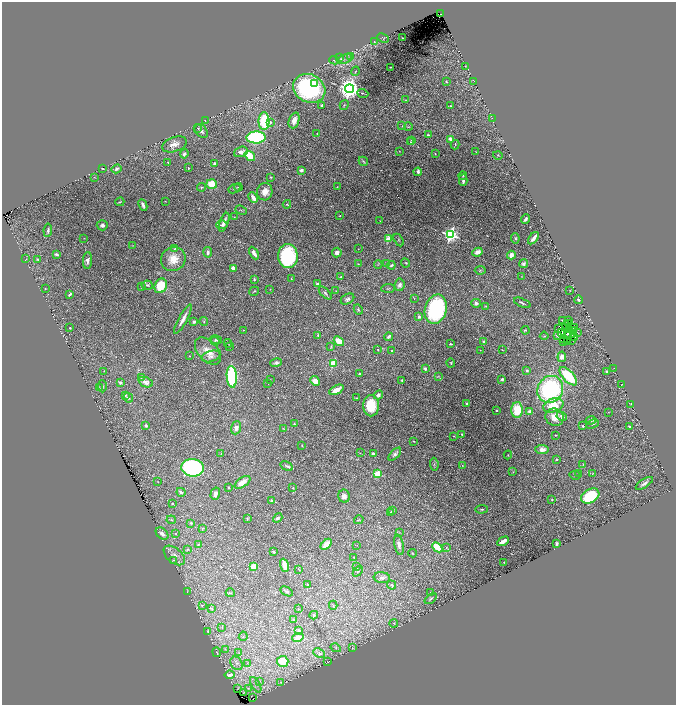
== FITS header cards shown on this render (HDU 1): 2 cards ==
NAXIS1  =                 1348
NAXIS2  =                 1406

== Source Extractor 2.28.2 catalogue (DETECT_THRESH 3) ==
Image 1348 x 1406 px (HDU 1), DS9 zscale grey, zoomed out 1/2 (1 PNG px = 2 x 2 image px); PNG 678 x 707 px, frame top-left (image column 1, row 1406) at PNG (2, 2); each listed source drawn as its Kron ellipse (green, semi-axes under 4 px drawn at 4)
Background 0.0314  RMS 0.0028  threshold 0.00841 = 3 sigma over >= 5 px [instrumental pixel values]
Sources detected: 364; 39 cannot appear on this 1/2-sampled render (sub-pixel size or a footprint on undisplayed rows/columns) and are neither listed nor drawn; the other 325 listed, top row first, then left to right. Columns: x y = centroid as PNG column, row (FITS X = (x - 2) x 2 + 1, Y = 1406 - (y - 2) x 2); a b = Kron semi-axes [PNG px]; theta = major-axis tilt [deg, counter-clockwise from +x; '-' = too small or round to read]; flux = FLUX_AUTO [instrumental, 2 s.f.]
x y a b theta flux
441 13 2 1 - 3.3
383 38 6 4 -25 0.62
402 38 2 2 - 0.51
374 42 3 3 - 0.49
351 57 3 2 - 0.35
339 58 3 3 - 0.32
345 59 8 4 24 1.9
334 60 5 3 - 0.49
465 66 2 1 - 0.28
390 67 2 2 - 0.31
355 71 4 2 - 0.4
474 81 2 1 - 0.16
446 82 3 2 - 0.51
314 84 3 3 - 6.8
309 88 16 14 -27 59
349 89 4 4 - 580
363 93 5 2 - 0.61
405 100 2 2 - 0.24
322 105 2 2 - 0.9
344 105 5 2 - 0.45
451 106 2 2 - 0.61
492 119 2 1 - 0.15
205 120 3 2 - 0.22
294 120 8 5 70 3.6
264 121 9 5 90 26
270 122 3 2 - 1.2
402 126 3 2 - 0.23
408 127 4 2 - 0.41
198 128 3 3 - 0.53
201 131 8 5 -47 2
317 134 2 2 - 0.19
428 135 3 2 - 0.59
256 137 9 6 2 85
450 139 2 2 - 7.8
411 140 3 3 - 0.44
410 142 4 3 - 0.52
175 144 13 7 19 4.5
455 145 5 2 - 0.39
399 151 3 2 - 0.27
241 152 7 5 21 3.1
476 152 2 1 - 0.16
184 154 4 4 - 1.8
435 154 3 2 - 0.34
498 155 5 2 - 0.32
250 156 5 3 - 18
363 161 5 3 - 0.5
168 162 2 1 - 0.2
214 164 3 3 - 1.4
102 168 3 2 - 0.39
188 168 2 2 - 0.45
117 169 5 3 - 1
301 170 3 3 - 2.1
418 172 4 2 - 1.9
463 176 4 3 - 0.44
94 177 2 1 - 0.14
271 177 3 2 - 0.32
463 180 6 3 88 2.6
212 184 5 5 - 12
201 187 4 3 - 0.55
238 187 4 2 - 0.44
337 187 2 2 - 0.23
234 189 6 3 22 0.75
265 192 9 7 78 4.6
253 198 5 3 - 4.1
165 201 2 2 - 0.18
120 202 4 2 - 0.35
287 204 4 3 - 0.57
143 205 6 3 -67 2
241 210 6 2 -22 0.49
340 216 2 1 - 0.26
234 217 2 2 - 0.43
525 219 5 2 - 0.95
380 221 2 1 - 0.17
224 222 10 4 69 2.8
102 225 5 5 - 1.8
222 225 5 3 - 1.1
48 230 7 2 83 0.86
450 235 4 4 - 150
84 238 2 1 - 0.15
515 238 5 3 - 0.83
533 238 7 3 52 2.7
388 239 2 2 - 14
399 240 7 3 -60 0.6
133 245 3 1 - 0.29
175 248 3 3 - 0.39
358 249 2 2 - 0.18
208 252 5 3 - 1.8
477 252 5 3 - 4.4
254 253 7 3 -61 3.3
337 253 5 4 - 2.1
56 254 4 3 - 1.7
511 255 4 3 - 4.8
288 256 12 10 -90 49
26 259 2 2 - 0.2
37 259 3 3 - 0.37
173 259 12 12 - 8.4
87 260 8 4 87 2.1
406 263 5 3 - 0.49
358 264 2 2 - 0.33
378 264 4 2 - 0.31
387 264 4 3 - 0.48
524 264 5 4 - 1.5
391 265 4 2 - 0.89
233 268 4 4 - 2
480 270 5 3 - 0.52
521 276 2 2 - 0.2
341 277 4 2 - 0.56
254 279 3 3 - 0.67
291 279 2 1 - 0.48
317 284 3 3 - 0.94
147 285 5 4 - 0.88
400 285 6 5 - 2
161 286 8 6 64 16
142 287 3 2 - 0.24
388 288 7 3 4 0.6
45 289 3 2 - 0.23
270 289 2 1 - 0.16
570 290 3 2 - 0.21
254 291 5 2 - 0.39
336 291 2 1 - 0.19
325 293 8 4 -44 1.1
70 294 4 2 - 0.99
414 298 2 1 - 0.14
347 299 7 5 29 1.7
578 300 4 3 - 0.69
476 303 5 4 - 2
522 303 9 2 -24 0.93
486 306 3 3 - 0.42
436 309 15 10 74 68
358 310 5 3 - 0.61
419 317 2 2 - 4
183 319 16 3 61 4.3
562 320 3 2 - 0.2
569 320 2 1 - 0.23
194 322 3 3 - 1.7
204 322 4 3 - 0.52
569 323 3 1 - 0.19
566 325 2 1 - 0.17
70 328 2 2 - 0.93
559 328 2 1 - 0.41
565 328 3 1 - 0.25
574 328 2 1 - 0.14
243 330 3 2 - 0.2
525 330 4 3 - 0.47
569 330 2 1 - 0.12
573 331 2 1 - 0.019
562 332 3 2 - 0.043
578 333 2 1 - 0.2
318 335 2 2 - 0.94
567 335 4 1 - 0.15
544 336 4 3 - 0.4
558 336 3 2 - 0.31
389 337 4 2 - 1.5
574 337 2 1 - 1.5
563 339 2 1 - 0.54
216 340 6 4 -12 0.82
572 340 3 1 - 0.35
215 341 4 3 - 0.62
339 341 6 3 -38 9.3
564 341 2 1 - 0.14
484 342 4 3 - 1.1
568 342 2 1 - 0.6
228 343 4 2 - 0.42
450 344 3 2 - 0.64
230 347 3 1 - 0.2
331 347 3 3 - 0.36
378 349 2 2 - 0.32
480 350 2 1 - 0.14
502 350 3 2 - 0.26
208 351 16 9 -47 8.6
392 351 3 2 - 0.45
189 356 2 1 - 0.34
211 356 9 5 16 2.2
562 357 5 4 - 3.9
276 363 6 4 15 1.6
451 363 4 3 - 0.45
333 364 3 3 - 29
425 368 4 3 - 0.98
614 368 2 1 - 0.13
104 371 2 1 - 0.18
527 371 4 3 - 0.87
606 372 2 2 - 2.6
359 374 3 2 - 0.48
438 376 3 3 - 0.38
568 376 11 5 -47 26
141 377 4 4 - 0.9
232 377 11 5 -86 67
502 379 4 3 - 0.86
270 380 2 1 - 0.24
402 380 3 3 - 0.39
315 381 5 4 - 4.8
120 382 2 2 - 3.4
146 382 7 5 -24 2.7
268 384 2 2 - 0.22
621 385 2 1 - 0.12
102 386 6 4 -87 0.93
99 388 4 3 - 0.47
550 389 14 12 55 76
336 390 7 3 27 5
125 395 4 3 - 0.75
378 395 5 4 - 1.5
128 398 5 4 - 0.81
356 398 4 3 - 0.45
467 403 2 2 - 2
631 404 2 1 - 0.25
553 405 10 6 19 13
371 406 10 8 90 17
496 410 3 3 - 0.64
517 410 8 5 -89 16
530 411 4 3 - 2.1
609 412 2 2 - 0.18
562 416 5 4 - 1.6
555 417 9 8 - 5.7
591 420 5 3 - 2
294 424 2 2 - 0.82
592 424 6 2 23 0.5
146 426 3 3 - 1.2
583 426 2 2 - 1.3
630 427 3 2 - 0.71
236 428 7 5 69 2.7
284 429 2 2 - 0.18
462 434 3 2 - 0.55
556 435 3 2 - 0.3
454 436 3 2 - 0.28
414 441 2 2 - 0.29
302 445 2 1 - 0.31
542 449 6 4 -5 4.1
221 453 3 2 - 0.3
360 453 2 2 - 0.18
373 454 3 3 - 1.2
395 454 8 4 46 1.6
508 455 4 2 - 0.28
557 459 3 2 - 0.53
434 464 6 3 -85 0.64
462 465 3 2 - 0.28
583 465 3 2 - 0.28
287 466 7 3 -32 1
193 468 11 9 -7 83
513 472 3 2 - 0.28
578 473 2 1 - 0.2
593 473 3 2 - 0.23
377 474 3 3 - 23
575 475 5 1 - 0.31
158 482 2 2 - 0.17
242 482 9 4 35 5.8
644 483 10 3 33 2
229 488 2 2 - 1.5
293 488 3 2 - 0.36
181 492 4 3 - 1.1
215 494 6 4 75 2.5
344 496 6 6 - 2.3
590 496 10 6 30 30
552 500 3 3 - 0.61
271 501 4 3 - 0.73
172 503 3 2 - 0.29
482 509 6 3 5 0.63
392 510 4 3 - 1.3
390 513 2 2 - 0.35
247 518 3 3 - 0.65
278 518 5 3 - 1.4
171 520 4 2 - 0.35
359 520 5 2 - 0.41
191 523 4 4 - 0.68
202 528 4 3 - 0.51
162 533 7 5 -44 2.1
399 533 3 2 - 0.24
176 534 2 2 - 0.24
503 541 6 3 29 4.5
326 544 7 3 44 8
557 544 3 2 - 1.7
198 545 3 3 - 0.81
357 545 2 1 - 0.14
399 545 10 4 -79 2.1
437 547 6 3 -42 16
446 547 4 3 - 0.51
188 549 4 3 - 0.63
273 552 3 3 - 0.82
412 553 4 2 - 0.35
174 555 12 7 -40 3.9
354 557 3 2 - 0.21
174 560 3 3 - 0.42
504 562 2 2 - 0.55
284 565 7 4 -72 4.1
253 567 3 3 - 19
356 567 2 2 - 1.3
299 570 4 2 - 0.29
358 571 6 4 49 1.1
382 578 8 5 -6 1.7
308 585 4 3 - 0.95
392 585 5 3 - 0.67
287 591 6 4 -30 1
187 592 2 1 - 0.15
230 593 4 2 - 0.41
430 593 3 3 - 0.47
431 599 7 2 38 0.72
202 605 3 2 - 0.31
333 605 4 2 - 0.4
212 609 4 3 - 0.58
299 609 3 2 - 0.18
314 615 4 3 - 0.95
294 619 3 3 - 0.36
394 623 4 3 - 0.63
222 628 3 3 - 0.47
299 630 4 4 - 1.2
208 631 3 2 - 0.2
243 636 5 2 - 0.5
298 638 6 4 19 3.2
336 648 5 3 - 0.83
352 648 3 1 - 0.22
225 649 3 2 - 0.44
217 652 5 2 - 0.31
238 652 3 2 - 0.36
319 653 6 4 -26 1.2
283 661 6 5 - 9
328 661 3 2 - 0.26
236 663 7 5 -54 2.2
248 663 3 2 - 0.46
229 675 5 3 - 2.9
259 681 4 3 - 0.6
281 682 3 3 - 0.33
256 685 8 2 -60 1.2
248 688 3 2 - 0.49
238 689 2 1 - 0.22
244 692 2 1 - 0.16
253 697 2 1 - 9
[39 sub-pixel or undisplayed-footprint detections neither listed nor drawn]